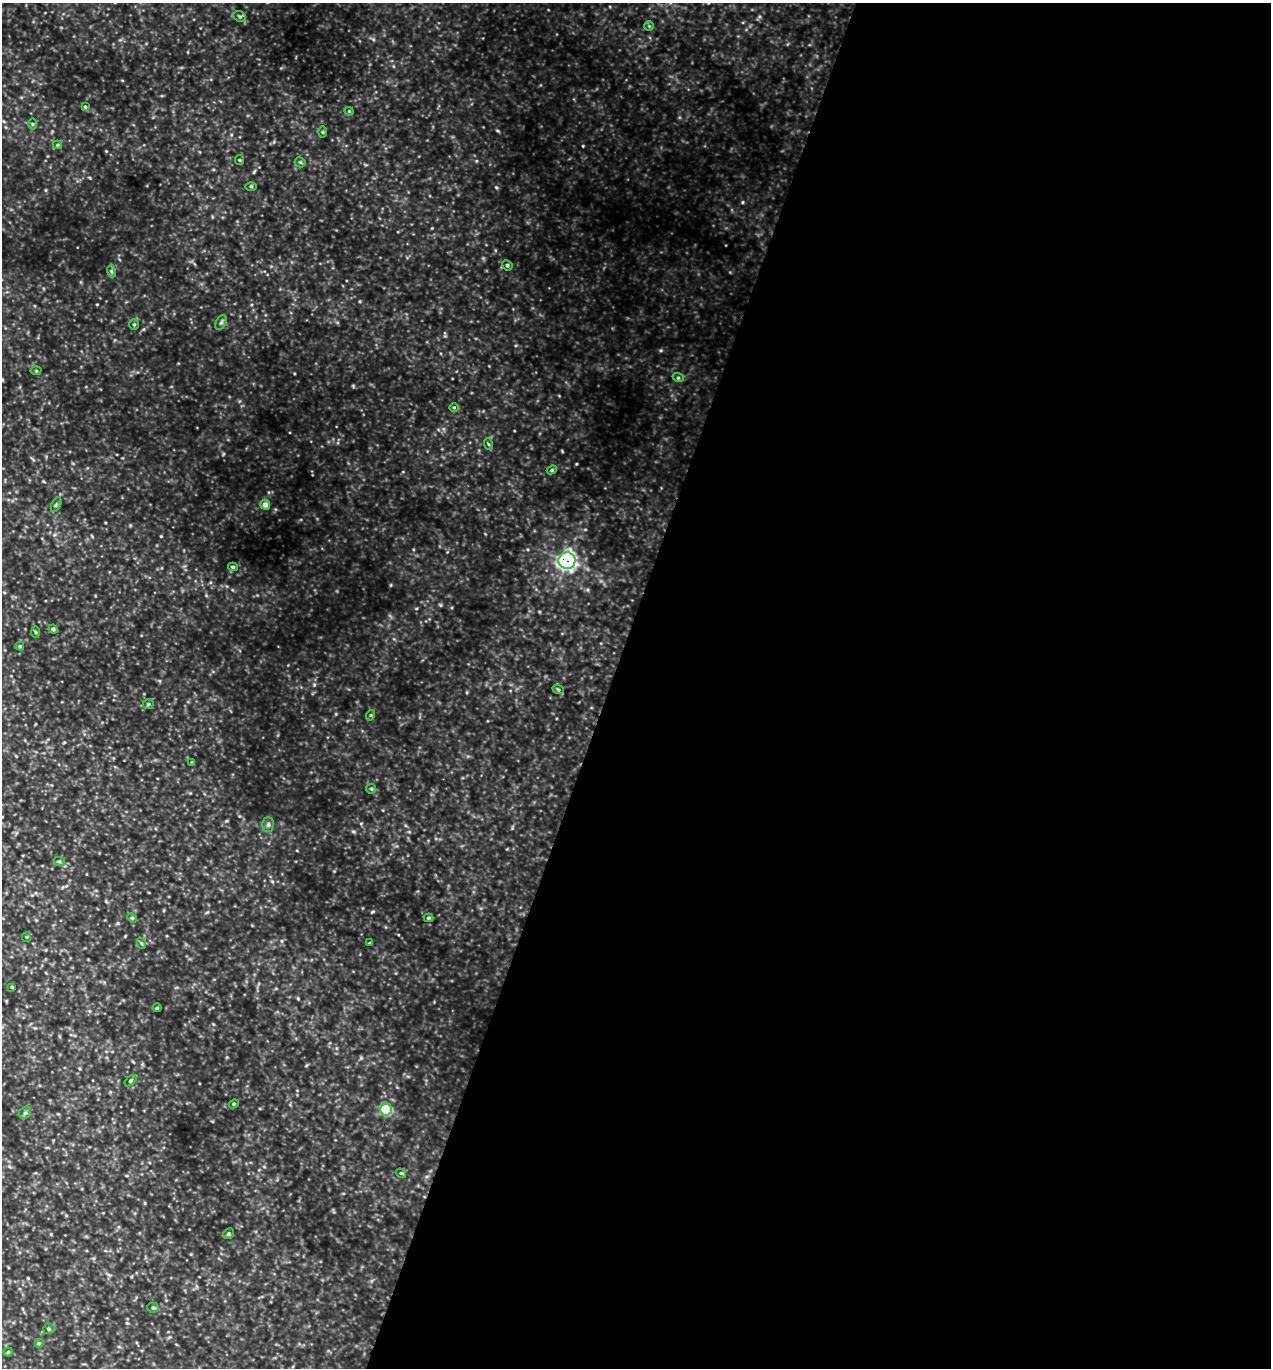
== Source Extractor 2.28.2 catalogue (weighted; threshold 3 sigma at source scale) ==
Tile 12 of 4 x 4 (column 4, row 3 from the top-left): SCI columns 4104-5372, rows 1392-2757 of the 5509 x 5495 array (HDU 1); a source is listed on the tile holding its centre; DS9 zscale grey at full resolution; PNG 1273 x 1370 px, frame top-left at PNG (2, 3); each listed source drawn as its Kron ellipse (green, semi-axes under 4 px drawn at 4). Shown black and unused: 52% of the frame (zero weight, under 3 of 5 exposures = <1% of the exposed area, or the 3 px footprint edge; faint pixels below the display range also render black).
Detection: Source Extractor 2.28.2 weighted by HDU 2 'WHT'; one run over the whole footprint, this tile lists its part. Background 0.787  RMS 0.12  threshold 0.53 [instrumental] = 3 sigma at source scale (4.5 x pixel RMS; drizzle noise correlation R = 1.50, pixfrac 1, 0.05/0.05 arcsec/px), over >= 5 px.
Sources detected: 50; all 50 listed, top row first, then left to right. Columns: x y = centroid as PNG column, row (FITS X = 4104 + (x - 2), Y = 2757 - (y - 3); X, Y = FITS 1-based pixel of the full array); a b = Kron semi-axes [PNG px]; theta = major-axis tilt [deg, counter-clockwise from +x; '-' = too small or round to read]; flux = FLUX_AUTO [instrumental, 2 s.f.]
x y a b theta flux
240 16 7 5 -32 24
649 26 4 4 - 15
85 107 4 4 - 16
349 111 4 4 - 12
32 124 6 4 -89 15
323 132 5 3 - 12
57 145 4 4 - 14
240 160 5 4 - 13
300 162 5 5 - 18
251 186 6 4 -1 13
507 265 5 4 - 23
111 271 6 4 -71 19
221 323 7 5 62 26
134 324 5 5 - 16
36 371 5 3 - 13
678 377 6 3 -20 17
454 407 5 3 - 12
488 444 6 3 -70 13
552 470 5 4 - 18
56 505 8 4 63 21
265 505 5 4 - 77
567 561 8 8 - 3100
233 567 5 4 - 18
53 629 5 4 - 27
36 632 6 4 -88 14
20 646 4 4 - 16
558 689 6 3 -20 14
148 704 5 5 - 17
371 715 5 3 - 12
192 762 3 3 - 16
371 789 5 4 - 16
268 825 7 6 - 26
59 861 6 4 -18 17
132 918 5 4 - 17
428 918 5 4 - 16
27 937 5 4 - 12
141 943 6 3 -71 15
370 943 4 3 - 11
12 987 3 3 - 13
157 1008 4 4 - 12
131 1081 7 4 44 19
234 1104 5 4 - 16
386 1110 6 6 - 930
25 1113 7 5 43 24
401 1173 5 4 - 15
229 1234 6 5 - 19
153 1308 5 5 - 20
49 1329 6 5 - 21
39 1343 5 5 - 16
8 1352 4 4 - 17
Overlapping masked pixels (flux is a lower limit): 1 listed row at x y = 567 561
Unlisted compact peaks at least as high as the median listed source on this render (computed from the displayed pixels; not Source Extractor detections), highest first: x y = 496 187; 583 146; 372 912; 742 202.